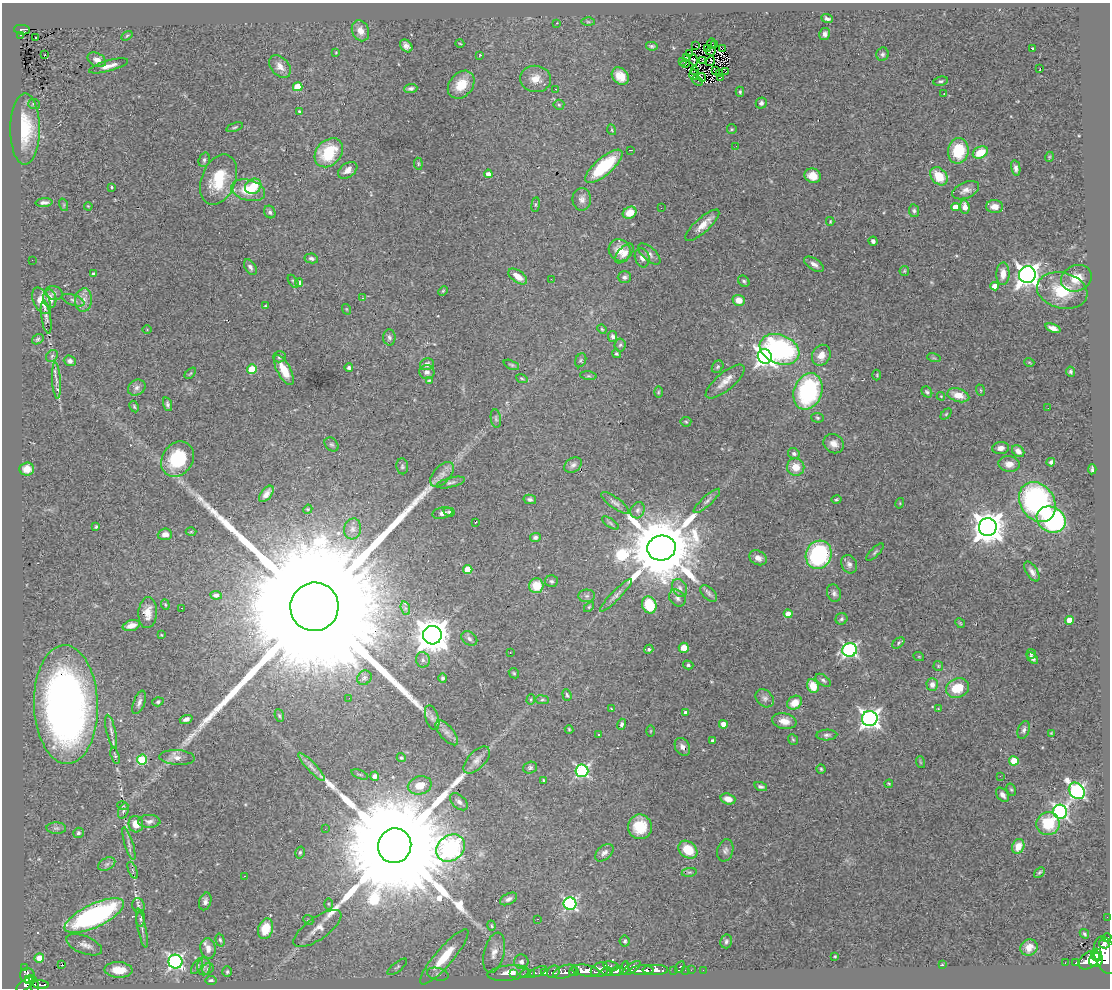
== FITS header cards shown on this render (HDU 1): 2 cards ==
NAXIS1  =                 1108
NAXIS2  =                  986

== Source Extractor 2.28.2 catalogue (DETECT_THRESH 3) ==
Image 1108 x 986 px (HDU 1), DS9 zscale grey, 1 PNG px = 1 image px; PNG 1112 x 990 px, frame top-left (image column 1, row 986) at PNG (2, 3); each listed source drawn as its Kron ellipse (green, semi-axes under 4 px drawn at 4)
Background 0.581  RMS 0.045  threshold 0.134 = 3 sigma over >= 5 px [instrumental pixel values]
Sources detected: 408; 3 with non-positive FLUX_AUTO (blend fragments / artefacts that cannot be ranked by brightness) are neither listed nor drawn; the other 405 listed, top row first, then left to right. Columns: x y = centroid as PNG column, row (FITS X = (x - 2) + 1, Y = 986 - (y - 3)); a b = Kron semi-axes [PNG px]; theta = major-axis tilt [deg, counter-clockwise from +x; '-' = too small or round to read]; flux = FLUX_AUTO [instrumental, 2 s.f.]
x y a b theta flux
827 19 6 3 -22 7
588 22 6 4 -1 4.2
557 23 3 2 - 9.5
22 30 8 5 -5 120
360 31 11 8 -67 24
825 34 6 5 - 12
21 35 3 2 - 15
127 36 6 4 32 4.1
35 37 3 2 - 4.2
711 43 5 3 - 3.2
460 44 4 2 - 1.9
715 44 3 2 - 4.1
406 46 7 5 -46 12
652 46 5 4 - 5.1
695 46 3 2 - 64
723 48 3 2 - 3.3
1032 48 2 2 - 1.9
707 49 4 2 - 0.94
711 51 5 3 - 3.1
336 52 4 3 - 3.3
690 54 3 2 - 2.1
883 54 7 6 - 6.9
45 55 3 3 - 40
480 55 3 3 - 2.9
687 58 3 2 - 1.3
97 60 10 6 -28 17
693 60 5 3 - 2.5
682 61 3 2 - 7.3
703 61 3 2 - 2.3
710 61 5 3 - 2.9
685 63 5 2 - 5.2
109 66 20 5 15 24
280 67 13 9 -48 22
1040 68 3 2 - 22
695 70 3 2 - 2
715 71 3 3 - 2.5
726 72 3 2 - 3
720 74 3 2 - 1.6
694 75 5 2 - 1.6
620 76 9 7 -48 42
702 77 4 2 - 5.3
720 78 3 2 - 3.5
536 79 15 13 -6 38
697 80 6 3 -35 8.8
941 81 7 4 10 5.5
461 85 15 11 49 59
298 87 4 4 - 95
411 88 6 4 7 7.8
556 89 3 2 - 3.8
740 92 5 3 - 5.5
944 93 2 2 - 2.4
761 103 6 5 - 7.7
34 104 6 5 - 5.1
559 105 5 5 - 4.6
299 111 4 3 - 3.2
235 127 8 4 20 5
25 129 35 15 89 120
732 129 5 5 - 4
612 130 5 3 - 3.1
736 146 2 2 - 3
630 150 3 2 - 1.7
958 151 13 10 81 120
980 152 8 5 27 62
329 153 16 12 48 130
1049 157 5 3 - 2.8
204 160 7 5 72 7.7
418 164 6 4 -84 4.1
604 166 23 8 41 160
1016 168 8 4 -78 10
348 170 11 7 35 19
488 174 4 4 - 16
813 176 8 7 - 34
939 176 10 7 -47 69
218 180 26 17 68 130
253 186 8 7 - 81
112 187 3 3 - 4.3
248 190 17 10 -15 75
966 190 14 8 22 20
582 199 11 9 88 17
44 203 8 4 5 11
64 205 6 4 -72 4.6
536 205 7 4 82 4.8
88 206 4 3 - 2.5
955 207 4 4 - 34
965 207 7 4 -85 28
995 207 8 6 -1 25
661 208 2 2 - 3.1
914 211 6 5 - 5.8
270 212 6 5 - 7
630 213 7 5 27 48
830 221 4 3 - 3.2
702 225 22 7 42 35
873 241 5 4 - 8.8
620 250 11 10 - 39
624 253 12 6 48 20
649 254 14 6 -43 14
311 258 7 5 -11 8.4
642 258 10 7 -72 15
32 260 2 2 - 1.8
814 264 11 5 -33 15
250 267 9 5 -57 9.3
904 271 5 4 - 3.7
93 274 4 3 - 3.8
1003 274 11 6 89 32
1027 275 8 8 - 2300
518 276 11 6 -36 35
624 277 6 6 - 8.4
1076 278 16 13 22 56
551 279 2 2 - 2.2
293 281 7 3 -55 3.7
744 281 6 5 - 5.7
299 283 4 4 - 23
995 286 4 4 - 31
443 291 5 4 - 3.3
1062 291 25 18 -13 120
54 293 9 6 -18 9.3
362 298 3 3 - 2.5
50 299 9 6 -81 27
73 300 12 5 -19 8.9
83 300 12 8 82 21
739 300 6 5 - 31
41 301 14 8 -65 47
266 306 4 3 - 3.1
346 309 5 3 - 2.6
46 317 16 5 -81 11
1053 328 8 4 -20 22
147 329 4 3 - 2.1
602 329 4 3 - 3.5
389 337 8 6 -86 7.9
613 337 5 4 - 8.9
38 339 6 4 34 5.1
620 345 6 5 - 6
780 349 20 14 -22 560
616 354 5 4 - 4.7
821 355 11 9 61 27
52 356 6 5 - 6.6
765 356 7 7 - 1400
279 357 6 5 - 6.6
934 358 7 4 -17 4
581 360 7 5 64 5.6
70 361 6 5 - 8.1
1029 362 5 3 - 2.9
427 364 7 6 - 15
511 365 8 4 -24 5.3
349 367 4 4 - 8.8
718 367 6 5 - 5.1
252 369 5 4 - 110
284 370 17 6 -62 56
427 372 7 7 - 11
1070 372 5 4 - 6.5
190 373 7 4 44 4
877 375 5 3 - 3
588 376 8 4 -8 4.5
522 378 6 3 -20 3.5
56 380 18 4 -86 15
429 380 4 3 - 3
725 382 24 8 40 34
137 388 9 7 31 12
980 390 6 3 -70 3.4
808 391 19 14 70 390
658 392 6 3 88 3.2
927 392 6 4 -49 5.9
958 395 11 6 -16 39
941 396 4 4 - 2.4
167 404 7 4 -73 6.8
134 407 6 4 -64 4.2
1048 408 3 2 - 2.6
946 414 6 4 46 4.5
818 418 6 5 - 4.7
496 419 9 5 -81 6.5
686 422 5 5 - 3.7
331 444 8 6 -42 5.8
834 444 11 9 -35 22
1001 448 8 6 8 15
1018 451 7 5 -41 18
794 453 6 5 - 7.8
178 459 19 15 54 170
1051 462 4 4 - 9.8
1009 464 10 8 -5 25
573 465 9 7 36 11
402 466 8 6 -84 6.7
796 467 9 8 - 41
27 469 7 6 - 30
1092 469 5 3 - 4.3
442 474 15 8 47 21
451 482 14 5 14 8.3
266 494 9 5 51 17
530 499 6 4 -13 8
836 500 5 4 - 4
707 501 17 5 42 13
1037 502 21 17 -57 580
615 503 16 5 -36 12
900 503 5 3 - 2.5
308 509 5 3 - 2.7
638 510 8 6 64 10
449 512 6 4 -21 4.6
442 513 10 5 11 13
1051 519 15 12 -32 360
475 522 3 2 - 2.6
610 523 10 4 -34 6.2
96 527 3 3 - 3.8
988 527 9 9 - 5000
353 529 10 8 76 15
191 532 5 3 - 3
165 534 7 6 - 18
535 537 5 4 - 7.5
661 548 14 12 13 38000
875 552 11 4 45 5.7
819 555 14 12 64 350
758 558 9 7 -29 19
849 564 9 7 -61 12
468 569 5 4 - 75
1032 572 11 5 -57 14
551 581 6 6 - 6.4
536 586 7 7 - 69
680 588 9 6 -62 12
709 593 10 5 -44 9.1
834 593 9 7 -70 9.9
216 595 6 4 -7 9
616 595 22 4 46 13
587 596 8 6 1 8.3
677 598 9 7 -47 12
165 605 5 4 - 3.6
649 605 9 7 -70 110
314 607 24 24 - 360000
589 607 6 4 45 3.2
182 608 3 2 - 3.1
405 608 7 4 -72 6.7
148 613 15 9 86 32
788 614 4 4 - 39
841 619 6 5 - 6.2
1069 620 4 4 - 44
960 623 5 4 - 3.4
131 625 9 5 17 20
162 635 4 2 - 2.1
432 635 9 9 - 6300
469 639 9 6 -36 9.3
898 643 7 4 39 4.5
684 648 5 5 - 34
649 649 5 4 - 5.3
850 650 7 6 - 660
510 653 3 2 - 2.1
1031 654 5 4 - 5.9
919 657 5 3 - 2.4
1032 658 7 4 -46 9.7
423 660 7 7 - 10
688 665 5 4 - 5.4
938 666 5 4 - 3.4
514 673 6 4 -46 4.1
364 678 7 6 - 8.7
443 678 4 4 - 5.7
823 680 9 5 -35 7.2
932 685 6 5 - 18
813 686 7 5 -64 61
958 688 12 9 21 77
567 695 6 3 -71 4.9
349 698 2 2 - 1.8
765 698 10 7 -43 11
531 700 5 4 - 3.8
542 700 7 3 -6 4
139 702 12 5 68 12
158 702 5 4 - 5.4
795 703 8 6 36 34
66 705 59 32 -88 1700
611 709 3 3 - 2.4
938 709 3 3 - 2.2
686 713 4 4 - 17
279 716 7 4 -70 4
432 718 13 6 -72 12
186 719 6 4 18 12
870 719 7 7 - 1400
784 721 12 8 -11 28
622 724 5 4 - 7.7
723 724 4 4 - 28
569 729 4 3 - 3.4
1024 730 9 5 69 9.3
111 731 17 4 -77 13
651 731 5 3 - 2.5
447 733 15 7 -49 16
1051 733 4 3 - 3.1
599 735 3 3 - 6.8
827 735 10 5 2 8.3
793 739 6 4 -52 3.7
713 741 4 3 - 9.8
682 747 9 7 -59 15
115 756 8 4 -71 4.9
177 757 18 7 -3 21
401 758 5 4 - 4
142 760 5 5 - 180
477 760 17 8 46 21
1014 761 4 4 - 100
920 762 6 3 -71 3
311 767 18 5 -47 15
530 768 7 6 - 6.3
821 769 4 4 - 3.8
582 771 6 6 - 530
360 774 9 3 -21 3.4
374 776 5 4 - 14
1000 776 2 2 - 12
544 780 4 3 - 5.1
889 784 4 4 - 3.1
420 785 12 9 14 47
761 787 6 4 -19 6.3
1011 790 6 4 -61 4.2
1077 791 9 7 -49 750
1003 795 8 5 -50 13
728 799 7 5 -17 28
459 802 10 6 -41 12
123 806 5 3 - 2.7
123 811 8 5 68 6.9
1060 812 7 7 - 720
149 821 11 6 1 12
136 824 8 7 - 33
1048 824 11 11 - 120
640 827 12 12 - 89
56 828 10 6 -2 8.7
325 829 2 2 - 1.7
78 833 5 5 - 6.2
129 844 17 3 -72 10
395 846 17 16 - 170000
1018 846 7 6 - 42
451 848 15 12 37 1300
688 850 10 8 -40 78
725 850 11 8 75 12
300 852 6 4 75 5
604 853 11 6 41 12
107 864 9 6 26 10
133 870 9 3 -69 4.9
689 872 7 3 8 4.5
1039 872 6 4 44 4.9
244 876 2 2 - 1.9
509 899 9 5 27 12
205 901 9 6 73 11
328 904 5 3 - 3.1
570 904 6 6 - 550
138 905 7 6 - 7.7
94 916 32 11 25 610
1107 917 2 2 - 6.9
140 919 8 4 85 5.7
537 919 3 2 - 23
308 920 5 4 - 4
491 926 5 4 - 3.9
142 928 20 4 -78 13
317 928 28 11 35 41
266 929 10 7 73 83
1084 934 5 3 - 4.1
1107 938 5 2 - 6.2
220 940 6 4 -74 5.5
625 941 5 5 - 5.7
726 941 7 6 - 6.6
1104 944 5 4 - 340
84 945 19 8 -21 21
1029 947 9 8 - 25
208 948 10 7 -80 23
494 953 20 10 76 35
1097 955 6 5 - 700
1106 955 19 11 -73 3000
835 956 3 3 - 3.9
444 957 35 9 49 120
39 958 5 4 - 43
1089 960 12 7 40 1600
1096 960 7 6 - 1200
175 962 7 7 - 770
521 962 7 7 - 17
1065 963 2 2 - 7.3
1076 963 3 3 - 46
62 965 3 2 - 17
942 965 3 2 - 1.9
197 966 9 4 58 6.1
204 966 9 6 88 12
611 966 8 4 -11 180
24 967 4 3 - 14
397 967 12 4 39 8.2
680 967 6 3 60 81
624 968 7 4 77 270
632 968 10 4 36 360
208 969 6 5 - 6.1
118 970 14 8 -3 54
586 970 14 5 -8 1500
600 970 9 7 25 780
642 970 11 5 1 730
655 970 13 5 0 930
674 970 2 2 - 9.9
685 970 2 2 - 6.3
691 970 2 2 - 8.7
703 970 2 2 - 4.9
617 971 7 4 25 400
227 972 5 4 - 5.7
537 972 10 4 25 63
545 972 3 3 - 100
553 972 7 5 43 170
565 972 12 6 17 690
574 972 4 3 - 210
607 972 6 4 -1 240
508 973 21 7 6 46
525 973 6 3 18 12
531 973 2 2 - 7
438 974 11 6 -12 12
514 974 3 3 - 11
28 975 8 7 - 350
29 980 4 3 - 120
211 980 5 4 - 9.1
26 984 11 5 37 400
34 984 9 3 -75 150
41 985 8 4 -4 130
At the frame edge (FLAGS 8, measured only in part): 1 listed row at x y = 1107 938
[3 non-positive-flux detections neither listed nor drawn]